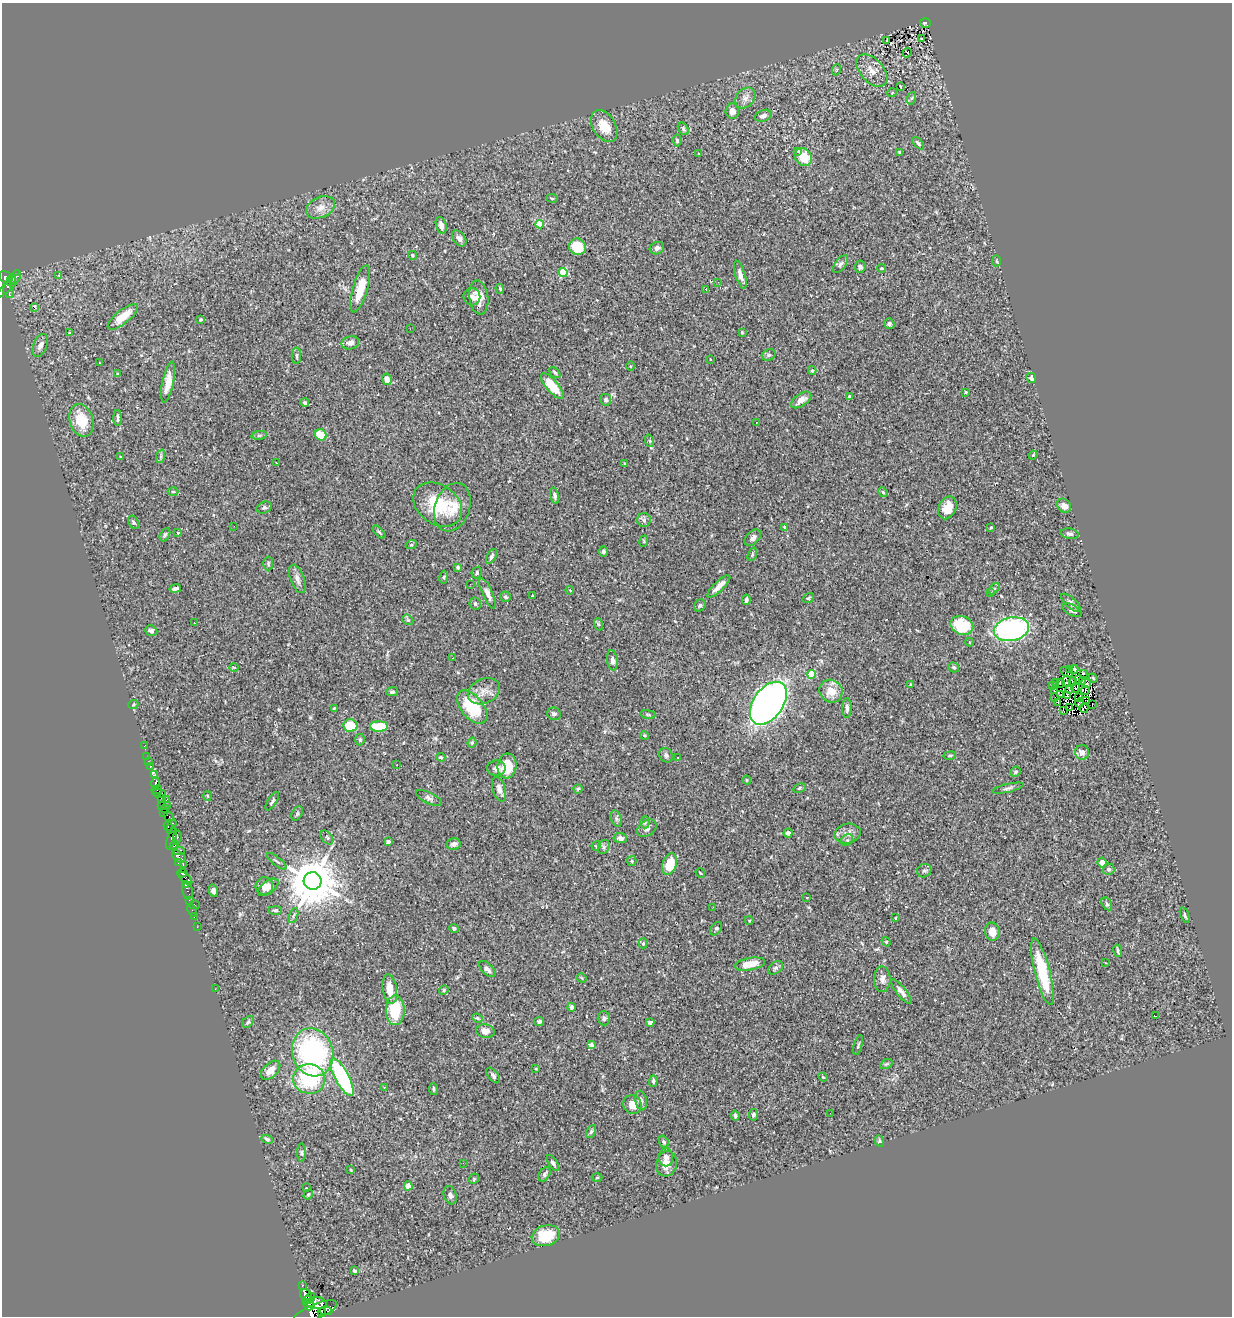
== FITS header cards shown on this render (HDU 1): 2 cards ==
NAXIS1  =                 1230
NAXIS2  =                 1314

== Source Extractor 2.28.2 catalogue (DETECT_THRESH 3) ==
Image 1230 x 1314 px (HDU 1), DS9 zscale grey, 1 PNG px = 1 image px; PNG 1234 x 1318 px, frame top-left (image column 1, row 1314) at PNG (2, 3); each listed source drawn as its Kron ellipse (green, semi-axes under 4 px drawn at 4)
Background 0.359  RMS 0.024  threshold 0.0721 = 3 sigma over >= 5 px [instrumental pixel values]
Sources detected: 337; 1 with non-positive FLUX_AUTO (blend fragments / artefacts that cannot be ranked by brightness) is neither listed nor drawn; the other 336 listed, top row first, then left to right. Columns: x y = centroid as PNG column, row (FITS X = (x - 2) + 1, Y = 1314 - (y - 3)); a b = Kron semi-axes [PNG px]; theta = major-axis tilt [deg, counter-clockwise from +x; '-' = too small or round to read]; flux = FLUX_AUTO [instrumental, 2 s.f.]
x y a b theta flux
925 23 5 5 - 34
922 39 3 3 - 2.7
886 41 4 2 - 2.3
907 53 5 3 - 29
836 70 5 3 - 1.7
872 71 19 11 -47 19
901 87 3 2 - 2.4
892 93 5 3 - 1.4
745 98 11 9 48 9.4
912 98 6 4 70 2.2
732 111 7 7 - 10
763 116 8 5 23 6.7
604 126 17 11 -58 27
683 129 7 4 -54 2.9
677 141 6 4 -84 2.5
918 143 7 3 -49 2.9
798 151 4 3 - 11
900 152 3 3 - 2.1
699 154 3 2 - 1.1
803 157 9 8 - 34
552 198 5 3 - 1.8
320 207 15 10 24 14
540 224 4 4 - 30
441 225 9 5 -73 8
459 238 9 6 -51 5.4
577 247 8 8 - 41
657 248 7 6 - 5.9
412 255 4 4 - 2.4
996 261 6 4 -88 2.1
840 264 10 5 53 4.8
860 267 6 5 - 3
882 268 4 3 - 1.6
563 273 4 4 - 81
59 275 3 2 - 1.2
740 275 14 5 -73 9.1
6 277 7 5 -24 510
15 278 8 5 61 180
11 279 4 2 - 180
718 282 4 3 - 2
9 286 16 3 45 150
360 289 24 7 74 40
500 289 5 3 - 2.6
706 289 3 3 - 28
9 291 7 5 -68 88
472 297 9 8 - 6.3
479 298 17 9 -83 18
34 307 4 3 - 18
123 317 18 6 39 32
201 319 4 3 - 2.3
889 324 6 5 - 4.4
410 329 3 2 - 1.8
742 332 3 3 - 1.5
70 333 4 3 - 1.8
350 343 9 6 13 8.4
40 345 12 7 68 9.3
769 355 7 5 20 3
296 356 8 5 -89 3.4
710 359 3 2 - 0.99
100 363 3 2 - 1.2
630 366 4 3 - 1.3
812 370 4 4 - 1.8
555 372 6 3 -47 2.1
118 374 3 3 - 3.7
1031 378 5 4 - 5.5
387 379 6 5 - 9.8
168 382 21 6 79 21
552 386 16 6 -50 42
966 392 3 3 - 1.5
849 397 3 3 - 7.4
606 400 6 5 - 4.6
801 400 11 6 35 13
305 403 4 3 - 3.3
118 418 8 4 89 3.8
81 420 16 11 -73 42
756 422 2 2 - 1.3
259 435 8 4 7 2.9
321 435 6 5 - 29
650 441 6 4 -71 2.2
1033 455 4 3 - 1.3
161 456 7 4 72 3.4
120 457 4 2 - 1.2
276 463 3 2 - 1
625 464 4 4 - 2.1
173 492 5 3 - 1.6
883 492 5 4 - 1.8
555 496 8 4 -75 3.9
438 505 26 19 -35 73
1064 506 8 6 -49 11
452 507 25 17 70 34
264 508 8 5 22 3.6
947 508 12 8 64 24
644 520 7 6 - 4.8
133 522 7 5 -61 2.8
234 526 3 2 - 1.3
784 527 3 2 - 1.1
991 527 4 3 - 1.8
379 532 8 3 -45 2.5
178 533 4 2 - 1.3
1070 534 9 5 -10 4.6
165 535 7 4 62 2.8
753 538 10 6 44 5.7
644 541 6 3 73 1.7
411 545 5 3 - 1.7
603 551 5 5 - 3.1
752 554 7 4 71 2.2
491 557 8 4 62 3.7
268 564 7 5 90 2.5
458 567 3 3 - 2.9
477 573 6 5 - 3.1
444 577 6 4 81 2
297 579 15 7 -70 8.1
470 584 2 2 - 1.1
719 586 15 5 44 13
175 588 6 3 11 4.7
994 589 6 4 45 2.5
570 590 4 3 - 2.2
991 592 3 2 - 1.5
488 593 16 5 -66 9.2
532 596 3 2 - 1.5
505 597 5 5 - 2.8
808 598 6 4 35 2.3
746 600 5 4 - 4.8
1071 603 12 5 -42 5.9
475 604 6 5 - 4.3
700 605 6 5 - 3.1
1072 610 11 5 -28 5
408 620 6 4 -41 2.7
194 623 2 2 - 5.4
598 624 6 4 -72 2.3
962 625 12 9 -21 62
1011 629 18 11 11 300
151 631 6 5 - 3.9
969 642 4 3 - 1.3
453 658 2 2 - 1.1
612 660 10 5 -84 6.3
234 667 5 3 - 1.3
954 667 5 5 - 2.7
1069 669 3 2 - 4.4
1074 669 4 3 - 2.1
1066 672 7 4 -34 1
1083 673 3 2 - 0.78
811 674 4 4 - 63
1093 678 5 3 - 1.3
1079 679 3 2 - 1
1067 681 6 3 81 0.27
1082 681 4 2 - 1.8
1073 682 4 2 - 0.97
1056 683 2 2 - 1.8
1061 683 4 2 - 1.5
1086 683 5 3 - 1.4
910 684 4 2 - 1.3
1053 686 3 2 - 1.9
1076 688 5 2 - 1.5
1070 689 4 2 - 0.51
1054 690 3 3 - 8.1
1085 690 4 2 - 1.1
484 691 17 12 25 16
831 691 12 11 - 24
392 692 5 4 - 2.9
1060 695 3 2 - 1.5
1067 696 3 2 - 2.3
1055 697 2 2 - 1
1079 698 3 2 - 0.4
1087 701 3 2 - 1.9
1057 702 3 2 - 0.96
768 703 24 15 55 1100
1079 703 4 3 - 0.46
1092 704 3 2 - 6.1
133 705 5 3 - 1.4
472 707 19 11 -50 84
334 708 4 3 - 1.5
847 708 10 5 90 6
1070 708 3 2 - 1.4
1084 708 5 2 - 1.4
1064 710 4 3 - 1.4
554 714 7 6 - 4.6
648 714 7 4 -8 2.2
350 726 7 6 - 52
379 726 9 5 0 59
644 735 4 3 - 1.5
360 739 6 5 - 2.3
472 743 5 3 - 2.3
144 746 3 2 - 4.7
1082 752 7 7 - 9.2
666 755 7 6 - 4.5
950 756 6 3 8 1.9
147 757 2 2 - 4.3
441 757 5 3 - 1.9
678 757 2 2 - 1.3
149 762 3 2 - 2.2
397 765 3 2 - 1.7
507 766 12 9 84 43
150 767 4 3 - 27
496 768 9 7 0 6.7
1015 772 5 4 - 2.7
154 775 3 3 - 48
747 780 4 4 - 1.5
156 783 5 3 - 260
799 788 6 4 28 2.3
1008 788 16 4 13 4.4
499 789 13 6 -72 7.8
578 789 4 4 - 2.8
157 790 5 3 - 15
159 793 6 3 -11 24
207 796 5 3 - 1.4
162 798 3 2 - 25
429 798 14 5 -26 5.2
166 800 3 2 - 6.6
272 801 10 3 58 3.3
161 805 4 2 - 14
167 806 4 2 - 95
165 809 4 2 - 57
164 812 4 2 - 170
297 813 8 5 63 2.7
169 817 5 3 - 190
616 819 8 5 -71 4.4
645 822 6 4 -89 2.6
168 826 5 3 - 110
172 826 7 3 69 300
647 828 10 7 35 6.6
788 833 4 4 - 5
847 834 13 10 10 11
177 837 7 4 83 240
327 837 8 5 -51 3.3
172 838 11 4 72 150
620 838 7 5 -7 5.4
847 840 6 5 - 3.7
388 842 4 3 - 3.7
454 844 7 6 - 6.3
174 845 5 3 - 190
596 846 5 3 - 1.4
604 847 7 5 62 3.8
179 851 6 4 -2 320
179 857 8 5 -40 300
277 861 12 2 -39 2.6
632 861 5 4 - 1.9
1102 862 5 4 - 7.6
178 863 3 2 - 7.8
669 864 11 7 71 32
183 865 3 2 - 11
1109 869 6 5 - 4.1
924 871 7 6 - 3.9
182 873 5 3 - 340
700 873 5 2 - 1.4
186 878 8 3 -45 140
313 881 9 9 - 9300
186 884 4 3 - 230
264 886 9 8 - 13
268 887 12 6 38 6.9
213 890 6 4 -75 7.8
187 891 8 5 -80 32
807 897 3 2 - 0.89
189 900 2 2 - 9.1
1107 904 7 4 -59 2.9
195 905 5 3 - 70
713 907 2 2 - 0.98
192 910 7 3 -71 9
275 910 7 3 0 2.2
293 915 8 3 71 2.6
1185 915 8 4 -69 2.6
194 916 3 2 - 11
895 918 3 2 - 1.4
749 920 4 3 - 1.4
197 927 2 2 - 4.1
454 928 5 4 - 2.7
716 929 7 5 55 3.8
992 932 9 7 -82 15
886 942 5 4 - 1.8
643 943 5 4 - 2.2
1118 951 6 3 -78 2.7
1105 963 3 2 - 1.1
750 964 15 6 10 23
776 968 8 5 39 4
487 969 10 5 -44 6.6
1042 972 34 7 -76 81
582 978 5 4 - 1.6
882 979 13 8 -90 8.5
215 989 3 2 - 2
390 989 15 7 -82 21
444 990 5 4 - 2
901 992 15 4 -52 8.2
572 1007 4 3 - 4
395 1010 15 9 89 64
1156 1016 3 2 - 25
477 1018 5 3 - 2.2
604 1018 7 6 - 4.1
248 1022 6 4 50 3.2
539 1022 5 4 - 3.1
650 1022 4 3 - 3.1
485 1031 9 6 -8 10
591 1045 4 4 - 18
858 1045 10 3 74 2.4
313 1052 24 20 -72 280
886 1064 7 4 32 2.5
536 1068 4 2 - 1.2
271 1070 11 7 43 16
493 1076 9 5 -52 4.3
342 1077 21 7 -62 220
823 1077 5 3 - 1.3
309 1079 16 14 -5 110
653 1081 6 4 89 2.9
384 1087 3 3 - 0.99
434 1089 6 3 -83 2.3
641 1101 10 5 -79 4.8
632 1105 10 9 - 15
830 1113 2 2 - 0.87
753 1115 5 4 - 3.4
735 1116 5 3 - 2.9
591 1132 7 4 63 2.9
267 1139 6 4 -28 3
879 1141 5 4 - 2.2
664 1142 6 4 -65 2.7
302 1153 9 4 90 3
666 1157 9 7 -90 5.6
463 1163 2 2 - 9.7
553 1163 9 4 -57 4.1
666 1164 12 10 74 16
351 1170 4 3 - 1.5
544 1174 8 5 58 4.1
597 1177 5 3 - 1.5
474 1179 5 4 - 1.9
408 1186 4 4 - 21
306 1188 3 2 - 1
308 1194 5 4 - 1.8
450 1195 9 6 -72 5.9
546 1236 14 10 16 51
354 1271 3 3 - 2.8
302 1285 3 3 - 99
306 1295 6 5 - 1600
310 1297 5 4 - 990
307 1300 5 3 - 800
316 1303 10 6 -4 1800
309 1305 6 5 - 1100
321 1311 4 3 - 300
326 1311 6 4 2 420
315 1312 23 7 23 1900
At the frame edge (FLAGS 8, measured only in part): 1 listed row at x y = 315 1312
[1 non-positive-flux detection neither listed nor drawn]